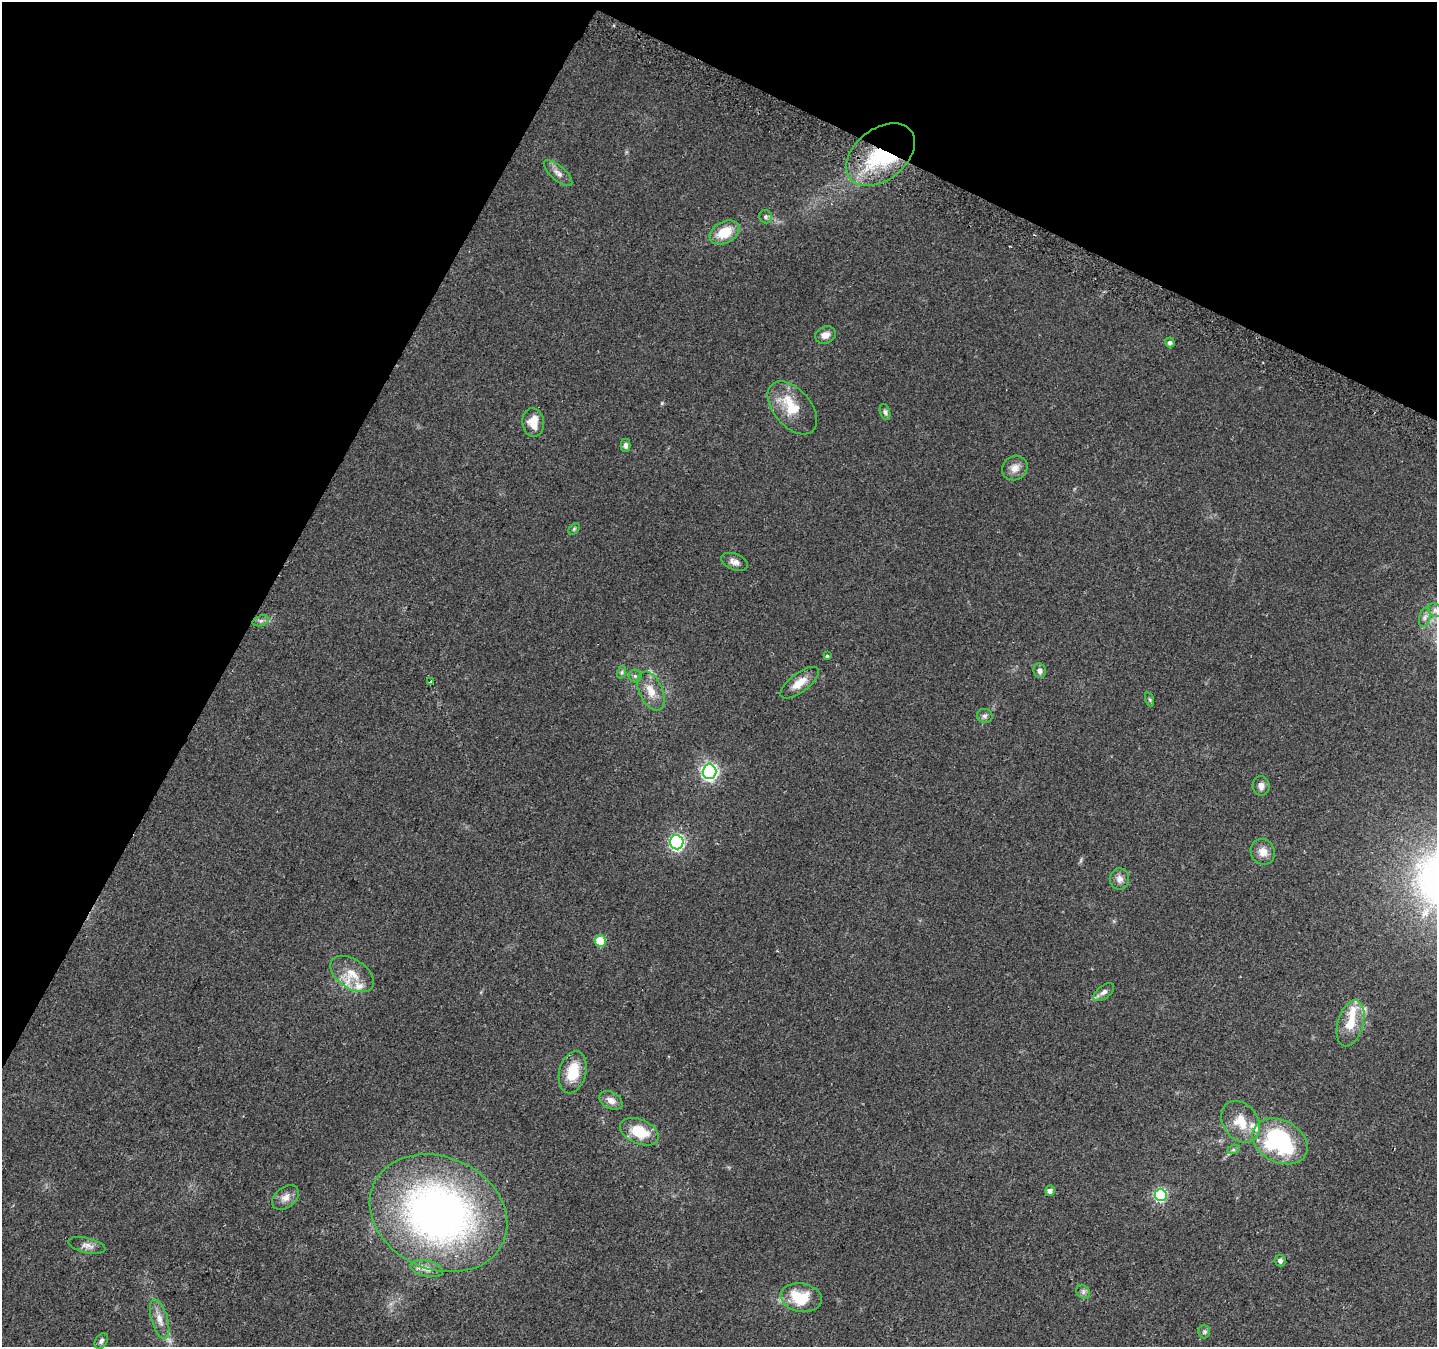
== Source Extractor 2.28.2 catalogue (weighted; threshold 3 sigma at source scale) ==
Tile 2 of 4 x 4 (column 2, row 1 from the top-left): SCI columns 1460-2894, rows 4332-5676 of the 5781 x 5906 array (HDU 1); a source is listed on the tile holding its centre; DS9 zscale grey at full resolution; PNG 1439 x 1349 px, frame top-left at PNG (2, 2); each listed source drawn as its Kron ellipse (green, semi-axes under 4 px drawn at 4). Shown black and unused: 26% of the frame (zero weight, under 2 of 3 exposures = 2% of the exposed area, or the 3 px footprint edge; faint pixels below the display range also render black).
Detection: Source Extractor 2.28.2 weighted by HDU 2 'WHT'; one run over the whole footprint, this tile lists its part. Background 0.0588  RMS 0.008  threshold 0.0362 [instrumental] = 3 sigma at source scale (4.5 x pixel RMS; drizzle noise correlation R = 1.50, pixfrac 1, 0.0396/0.0396 arcsec/px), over >= 5 px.
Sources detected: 59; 1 inside a brighter object's white glare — neither listed nor drawn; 6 inside a brighter listed object's ellipse — not listed separately; the other 52 listed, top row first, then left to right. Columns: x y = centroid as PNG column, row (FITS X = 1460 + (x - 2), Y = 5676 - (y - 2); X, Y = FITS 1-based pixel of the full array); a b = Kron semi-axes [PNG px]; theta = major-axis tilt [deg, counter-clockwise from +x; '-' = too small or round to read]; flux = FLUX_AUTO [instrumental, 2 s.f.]
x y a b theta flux
880 155 39 25 38 66
558 173 18 7 -41 4.9
766 217 7 6 - 1.8
725 232 16 10 28 19
825 335 11 8 21 5
1170 343 5 5 - 2.3
792 408 31 18 -49 22
885 412 8 5 -75 1.9
533 422 14 10 -84 11
625 445 7 5 90 2.5
1015 468 13 12 - 6.5
574 529 7 4 46 1.1
734 562 14 8 -22 4.4
1435 610 7 6 - 2.3
1425 617 10 5 76 2.6
261 621 8 5 19 2.2
827 656 4 4 - 1.2
1040 671 7 6 - 3.3
622 672 6 4 72 1.3
635 676 6 6 - 1.7
430 682 3 3 - 2.4
800 683 23 9 37 11
651 691 21 11 -65 11
1150 700 7 3 -71 0.99
985 716 8 7 - 2.2
709 772 7 7 - 220
1261 786 10 8 -83 4.1
677 842 7 6 - 150
1263 852 13 12 - 7.2
1120 879 10 9 - 4.6
600 941 5 5 - 31
352 974 24 14 -34 16
1104 992 12 6 38 3.1
1350 1023 23 12 74 17
573 1072 21 13 76 22
611 1100 12 8 -29 5.5
1240 1122 23 17 -54 18
639 1132 20 12 -24 22
1280 1141 29 21 -27 100
1233 1150 6 4 19 1.3
1050 1191 5 5 - 4
1161 1195 6 6 - 100
285 1197 15 10 40 5.9
438 1213 71 56 -24 410
87 1245 19 7 -13 4.7
1280 1261 6 5 - 2.7
427 1269 16 8 -13 6.1
1083 1292 7 6 - 2.1
801 1298 21 14 -10 27
160 1319 20 8 -74 7.8
1204 1332 7 5 -90 1.7
101 1341 8 6 57 2.1
Overlapping masked pixels (flux is a lower limit): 1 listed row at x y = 880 155